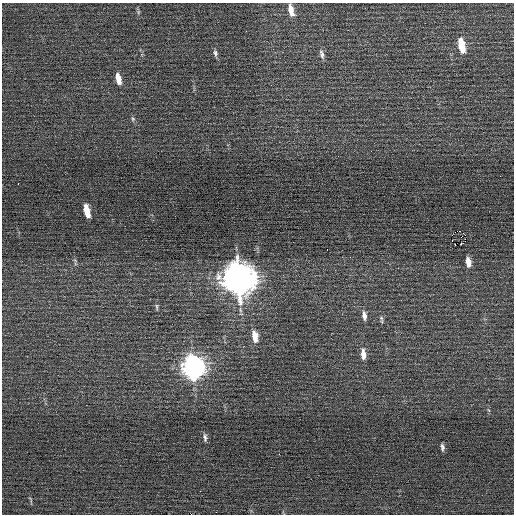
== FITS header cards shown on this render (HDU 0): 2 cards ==
NAXIS1  =                  512 / Axis length
NAXIS2  =                  512 / Axis length

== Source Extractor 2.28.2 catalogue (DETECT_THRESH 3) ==
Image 512 x 512 px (HDU 0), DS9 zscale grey, 1 PNG px = 1 image px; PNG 516 x 516 px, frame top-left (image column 1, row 512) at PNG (2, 3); no overlay
Background 0.109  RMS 0.69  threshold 2.08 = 3 sigma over >= 5 px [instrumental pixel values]
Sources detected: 24; all 24 listed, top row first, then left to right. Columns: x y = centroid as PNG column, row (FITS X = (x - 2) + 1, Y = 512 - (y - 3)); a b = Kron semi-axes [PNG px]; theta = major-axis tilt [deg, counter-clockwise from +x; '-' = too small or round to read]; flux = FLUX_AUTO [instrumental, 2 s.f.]
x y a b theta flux
291 10 14 6 -77 430
138 12 7 4 72 69
461 46 14 6 -78 1000
215 53 10 5 -80 140
322 54 13 6 -77 200
118 79 13 6 -77 460
133 119 7 5 -72 91
18 183 2 2 - 76
87 211 11 5 -78 760
460 231 2 2 - 1400
455 232 3 2 - 43
465 235 2 2 - 900
455 244 3 2 - 220
461 244 3 2 - 130
468 262 10 5 -80 380
238 279 15 11 -78 89000
157 307 9 3 -85 81
364 316 11 5 -84 230
381 318 7 5 -70 93
255 336 13 6 -80 570
363 354 13 6 -85 340
193 367 14 9 -81 27000
205 437 11 6 -83 150
442 447 9 4 -84 130